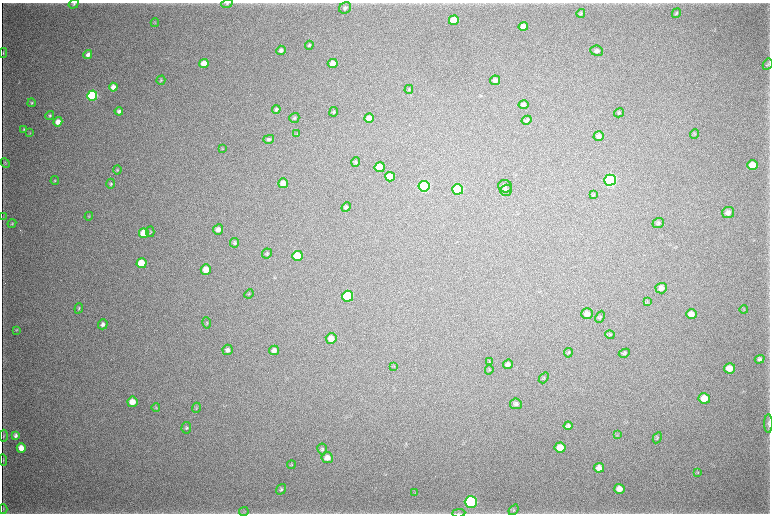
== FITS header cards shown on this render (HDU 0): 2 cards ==
NAXIS1  =                 1536 / length of data axis 1
NAXIS2  =                 1023 / length of data axis 2

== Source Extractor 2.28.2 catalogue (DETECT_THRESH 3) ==
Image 1536 x 1023 px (HDU 0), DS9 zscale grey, zoomed out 1/2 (1 PNG px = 2 x 2 image px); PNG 772 x 516 px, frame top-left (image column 1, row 1022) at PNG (2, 3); each listed source drawn as its Kron ellipse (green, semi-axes under 4 px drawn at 4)
Background 3650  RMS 34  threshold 102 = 3 sigma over >= 5 px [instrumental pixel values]
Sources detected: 125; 4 cannot appear on this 1/2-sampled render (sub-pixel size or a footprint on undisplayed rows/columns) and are neither listed nor drawn; the other 121 listed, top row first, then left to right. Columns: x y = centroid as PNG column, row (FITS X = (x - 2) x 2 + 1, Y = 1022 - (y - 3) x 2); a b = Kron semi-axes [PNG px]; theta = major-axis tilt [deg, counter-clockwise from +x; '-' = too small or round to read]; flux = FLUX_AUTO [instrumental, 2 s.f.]
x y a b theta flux
74 4 5 4 - 1.1e+04
227 4 6 3 12 8.1e+03
345 8 6 5 - 1.9e+04
581 13 4 4 - 9.2e+03
676 13 5 4 - 9.5e+03
454 20 5 4 - 1.8e+05
155 23 4 3 - 5.0e+03
523 27 5 4 - 6.8e+04
309 45 4 3 - 9.3e+03
281 50 5 4 - 2.1e+04
597 51 6 5 - 2.2e+04
3 53 5 2 - 5.9e+03
88 55 4 4 - 2.5e+04
333 63 5 4 - 6.2e+04
204 64 4 4 - 8.3e+04
768 64 6 4 60 1.1e+04
161 80 5 4 - 7.9e+03
495 80 5 4 - 2.9e+04
113 87 4 4 - 4.3e+04
409 89 5 3 - 6.8e+03
92 96 5 5 - 1.2e+06
32 103 4 3 - 8.6e+03
523 105 5 4 - 2.1e+04
276 109 4 4 - 1.3e+04
119 111 4 4 - 1.8e+04
334 112 5 4 - 8.7e+03
619 113 5 4 - 9.1e+03
50 116 4 4 - 9.9e+03
294 118 5 4 - 1.3e+04
369 118 5 4 - 3.9e+04
527 120 5 4 - 1.2e+04
58 122 5 4 - 6.0e+04
24 129 4 3 - 6.4e+03
30 133 3 2 - 3.5e+03
297 134 3 3 - 4.6e+03
695 134 5 3 - 6.8e+03
599 136 5 4 - 2.6e+04
269 139 5 4 - 1.4e+04
222 148 4 2 - 4.3e+03
355 162 5 4 - 9.9e+03
5 163 5 4 - 7.7e+03
752 165 5 5 - 1.0e+05
380 167 5 5 - 1.7e+05
117 170 4 3 - 6.8e+03
390 177 5 4 - 1.1e+05
610 180 6 5 - 2.0e+06
55 181 4 4 - 7.1e+03
283 183 5 4 - 6.4e+04
111 184 5 4 - 1.1e+04
424 186 5 5 - 1.6e+06
505 186 7 6 - 2.1e+04
458 189 5 5 - 7.2e+05
506 190 6 5 - 1.8e+04
594 194 4 3 - 5.4e+03
346 207 5 4 - 1.5e+04
728 213 6 5 - 3.2e+04
3 216 3 2 - 2.4e+03
89 216 4 3 - 4.9e+03
658 223 6 5 - 1.4e+04
12 224 5 3 - 8.2e+03
218 229 5 5 - 3.8e+04
150 232 5 4 - 7.5e+03
144 233 5 5 - 1.4e+05
235 243 5 4 - 1.3e+04
267 253 5 4 - 1.0e+04
297 256 5 5 - 1.3e+05
141 263 5 5 - 1.8e+05
206 270 5 5 - 8.9e+04
661 288 5 5 - 4.2e+04
249 294 5 3 - 5.1e+03
348 296 5 5 - 5.2e+05
647 302 4 3 - 6.5e+03
79 308 5 3 - 9.4e+03
744 310 4 3 - 4.7e+03
587 314 6 5 - 4.2e+04
691 314 5 5 - 5.2e+04
600 317 6 4 64 8.8e+03
207 323 5 3 - 6.5e+03
103 324 5 4 - 2.3e+04
16 330 4 3 - 4.7e+03
610 335 4 4 - 8.2e+03
331 338 5 5 - 5.9e+04
227 350 5 5 - 2.2e+04
274 350 5 4 - 3.0e+04
568 353 5 3 - 6.0e+03
624 353 6 4 26 1.2e+04
760 359 5 4 - 1.6e+04
489 362 3 2 - 3.9e+03
508 364 5 4 - 2.4e+04
394 366 4 3 - 5.2e+03
729 368 5 5 - 8.0e+04
489 370 5 3 - 6.1e+03
544 378 6 3 52 6.4e+03
704 398 5 5 - 1.0e+05
132 402 5 5 - 7.3e+04
516 404 6 5 - 2.2e+04
156 407 4 3 - 5.8e+03
196 408 5 3 - 6.4e+03
768 423 9 3 89 1.3e+04
568 426 4 4 - 1.8e+04
186 428 6 5 - 1.1e+04
15 435 4 4 - 1.8e+04
617 435 3 3 - 5.0e+03
3 436 6 3 -89 7.6e+03
657 438 6 3 61 7.8e+03
21 448 5 4 - 7.5e+04
560 448 5 5 - 1.0e+05
322 449 5 5 - 1.2e+04
327 458 5 5 - 4.8e+04
3 460 6 3 -85 6.2e+03
291 465 4 3 - 6.5e+03
599 468 5 5 - 4.1e+04
697 472 4 3 - 6.2e+03
281 489 6 4 54 1.2e+04
619 489 5 5 - 5.3e+04
415 493 3 2 - 4.0e+03
471 502 6 6 - 1.6e+06
3 509 5 2 - 6.2e+03
514 510 6 4 50 1.2e+04
244 512 5 3 - 8.5e+03
459 513 7 3 4 1.0e+04
At the frame edge (FLAGS 8, measured only in part): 2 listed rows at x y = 74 4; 459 513
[4 sub-pixel or undisplayed-footprint detections neither listed nor drawn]